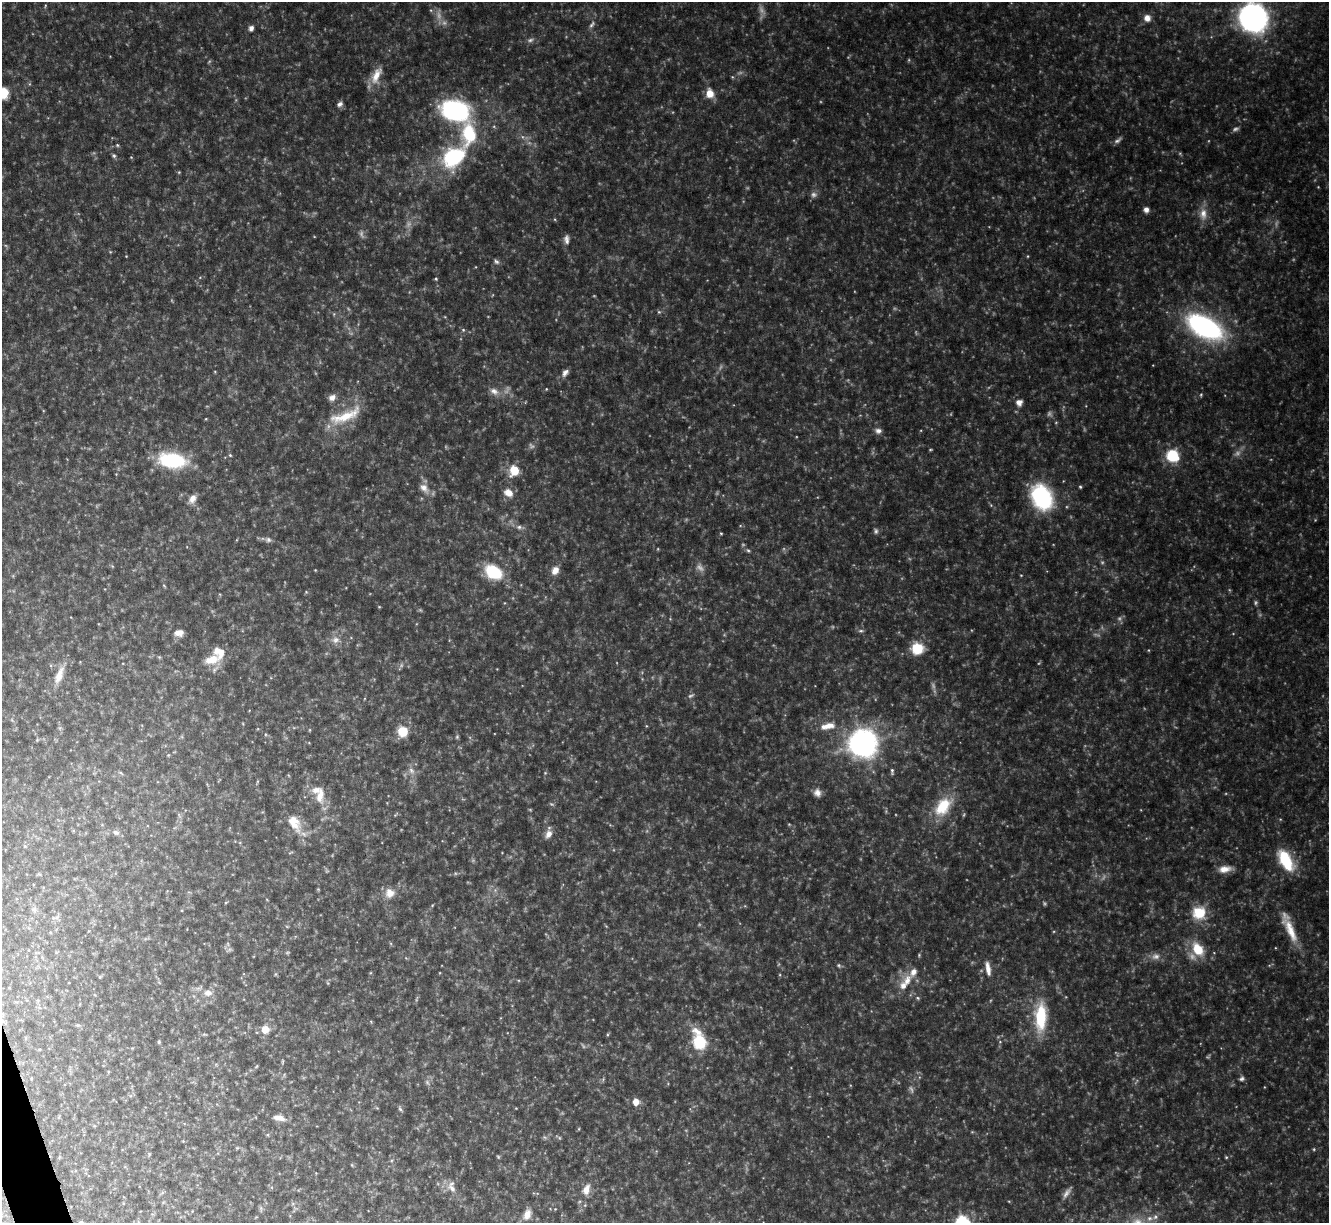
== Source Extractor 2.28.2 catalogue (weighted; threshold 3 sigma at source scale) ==
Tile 7 of 4 x 4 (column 3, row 2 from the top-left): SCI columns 2657-3983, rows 2583-3803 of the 5311 x 5292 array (HDU 1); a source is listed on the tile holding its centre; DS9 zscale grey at full resolution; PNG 1331 x 1225 px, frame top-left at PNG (2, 2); no overlay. Shown black and unused: <1% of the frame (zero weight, under 4 of 8 exposures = <1% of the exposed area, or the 3 px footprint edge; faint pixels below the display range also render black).
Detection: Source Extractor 2.28.2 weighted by HDU 2 'WHT'; one run over the whole footprint, this tile lists its part. Background 0.0767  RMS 0.0052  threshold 0.0213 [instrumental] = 3 sigma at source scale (4.09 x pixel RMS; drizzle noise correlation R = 1.36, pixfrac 0.8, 0.05/0.05 arcsec/px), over >= 5 px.
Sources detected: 195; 49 too faint to see at this stretch — not listed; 5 inside a brighter listed object's ellipse — not listed separately; the other 141 listed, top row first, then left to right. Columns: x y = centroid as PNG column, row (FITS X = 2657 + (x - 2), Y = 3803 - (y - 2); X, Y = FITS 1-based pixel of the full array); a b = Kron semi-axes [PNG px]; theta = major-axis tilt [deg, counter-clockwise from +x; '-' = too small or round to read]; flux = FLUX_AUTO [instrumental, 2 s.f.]
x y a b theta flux
45 6 5 3 - 0.55
431 10 5 3 - 0.56
1147 18 8 7 - 3.2
1253 18 13 11 -47 540
592 25 12 6 53 1.8
251 28 7 6 - 1.9
530 40 9 6 19 1.6
740 73 9 4 8 1.1
376 75 25 11 67 8.3
3 93 7 7 - 22
710 93 10 8 -83 6.5
340 104 8 6 28 1.8
455 110 19 14 -17 100
469 134 29 19 -87 29
1118 140 12 5 36 1.6
117 145 5 4 - 0.63
114 156 6 5 - 1
131 157 4 3 - 0.37
454 157 20 14 37 50
179 172 5 4 - 0.46
1146 210 7 6 - 2.2
1203 214 18 11 89 5.8
566 239 12 7 -89 2.3
126 256 3 3 - 0.32
1028 256 5 3 - 0.42
496 261 8 6 -35 1.3
436 279 4 4 - 0.59
659 312 6 5 - 0.85
1205 327 33 17 -28 100
463 330 5 5 - 0.88
565 373 11 7 53 2.4
546 389 4 3 - 0.42
494 391 14 9 -25 3.9
1201 395 5 4 - 0.57
332 397 10 8 31 2.9
1019 402 9 9 - 2.9
345 416 49 15 22 18
878 431 9 7 -6 2.1
230 455 5 4 - 0.62
1172 455 7 7 - 40
172 460 25 14 -8 43
514 471 11 10 - 11
1080 487 4 3 - 0.69
424 488 15 9 -48 4.4
508 493 12 9 -34 4.8
1042 497 27 20 -61 49
192 499 12 8 60 3.6
991 505 5 5 - 0.57
519 527 8 6 0 1.6
876 531 8 6 -88 1.2
721 533 3 3 - 0.48
268 540 9 7 -16 1.7
748 550 6 5 - 0.79
315 570 4 3 - 0.37
555 570 10 8 60 3.7
493 572 20 14 -31 22
1021 575 4 3 - 0.36
164 586 6 3 -38 0.49
306 592 5 4 - 0.53
670 619 4 4 - 0.43
861 631 8 5 -2 1.1
179 633 11 7 2 4
335 640 12 9 8 3.7
917 648 8 8 - 24
159 657 5 4 - 0.57
212 660 22 11 11 9.1
59 675 27 10 67 7.4
646 726 5 3 - 0.4
828 726 22 9 11 7
309 730 5 3 - 0.42
403 731 7 6 - 18
457 737 6 5 - 0.74
863 743 11 11 - 430
168 755 4 4 - 0.52
411 771 10 8 -60 2.7
892 771 9 4 -89 0.99
120 773 8 3 -35 0.84
545 773 5 4 - 0.54
817 793 10 9 - 2.9
320 796 24 11 84 8
943 806 27 16 52 18
395 815 7 3 45 0.58
294 823 28 15 -60 11
116 832 10 7 -13 1.9
549 834 11 7 58 3.6
25 846 5 4 - 0.58
290 852 8 2 22 0.49
1286 860 25 12 -60 23
1225 869 17 8 7 5.2
318 889 4 4 - 0.45
495 890 6 5 - 1.2
390 893 13 13 - 5.3
226 902 5 3 - 0.47
432 905 4 3 - 0.44
34 909 9 7 -54 1.9
1199 913 16 15 - 15
287 927 6 3 -20 0.47
1290 930 40 10 -64 13
229 949 8 4 19 0.92
1198 949 18 12 -56 13
919 955 4 4 - 0.53
1156 956 12 10 -4 3.4
839 965 6 5 - 0.89
988 968 19 6 -80 4.4
276 974 6 3 70 0.5
100 977 5 5 - 0.51
907 981 14 12 69 6.1
328 983 5 4 - 0.58
208 993 11 8 -1 3.5
918 998 6 4 -24 0.74
417 999 9 3 76 0.75
1041 1017 34 13 88 27
371 1022 5 3 - 0.46
78 1025 6 3 17 0.65
265 1029 7 7 - 6.5
608 1034 5 3 - 0.54
159 1042 4 4 - 0.73
699 1042 12 7 -73 43
282 1061 7 3 81 0.61
257 1066 6 3 70 0.47
1242 1079 7 5 23 1.3
427 1082 8 5 -55 1.2
636 1102 7 7 - 4.8
377 1108 4 4 - 0.43
400 1109 7 5 -55 1
279 1118 15 7 -10 4.4
579 1129 5 3 - 0.44
559 1137 10 4 -36 0.77
237 1148 5 4 - 0.53
1314 1149 5 3 - 0.54
498 1157 5 4 - 0.54
1226 1157 4 4 - 0.51
352 1165 5 4 - 0.55
452 1188 16 9 -41 4.6
586 1190 16 9 70 4.8
1067 1193 16 7 53 2.8
261 1208 8 4 90 0.92
555 1209 3 3 - 0.32
527 1214 14 9 66 4.5
1155 1217 10 8 36 3.1
963 1222 7 6 - 91
Isophote crosses this tile's border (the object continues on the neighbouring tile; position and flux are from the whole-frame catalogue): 3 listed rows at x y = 1253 18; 3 93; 963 1222